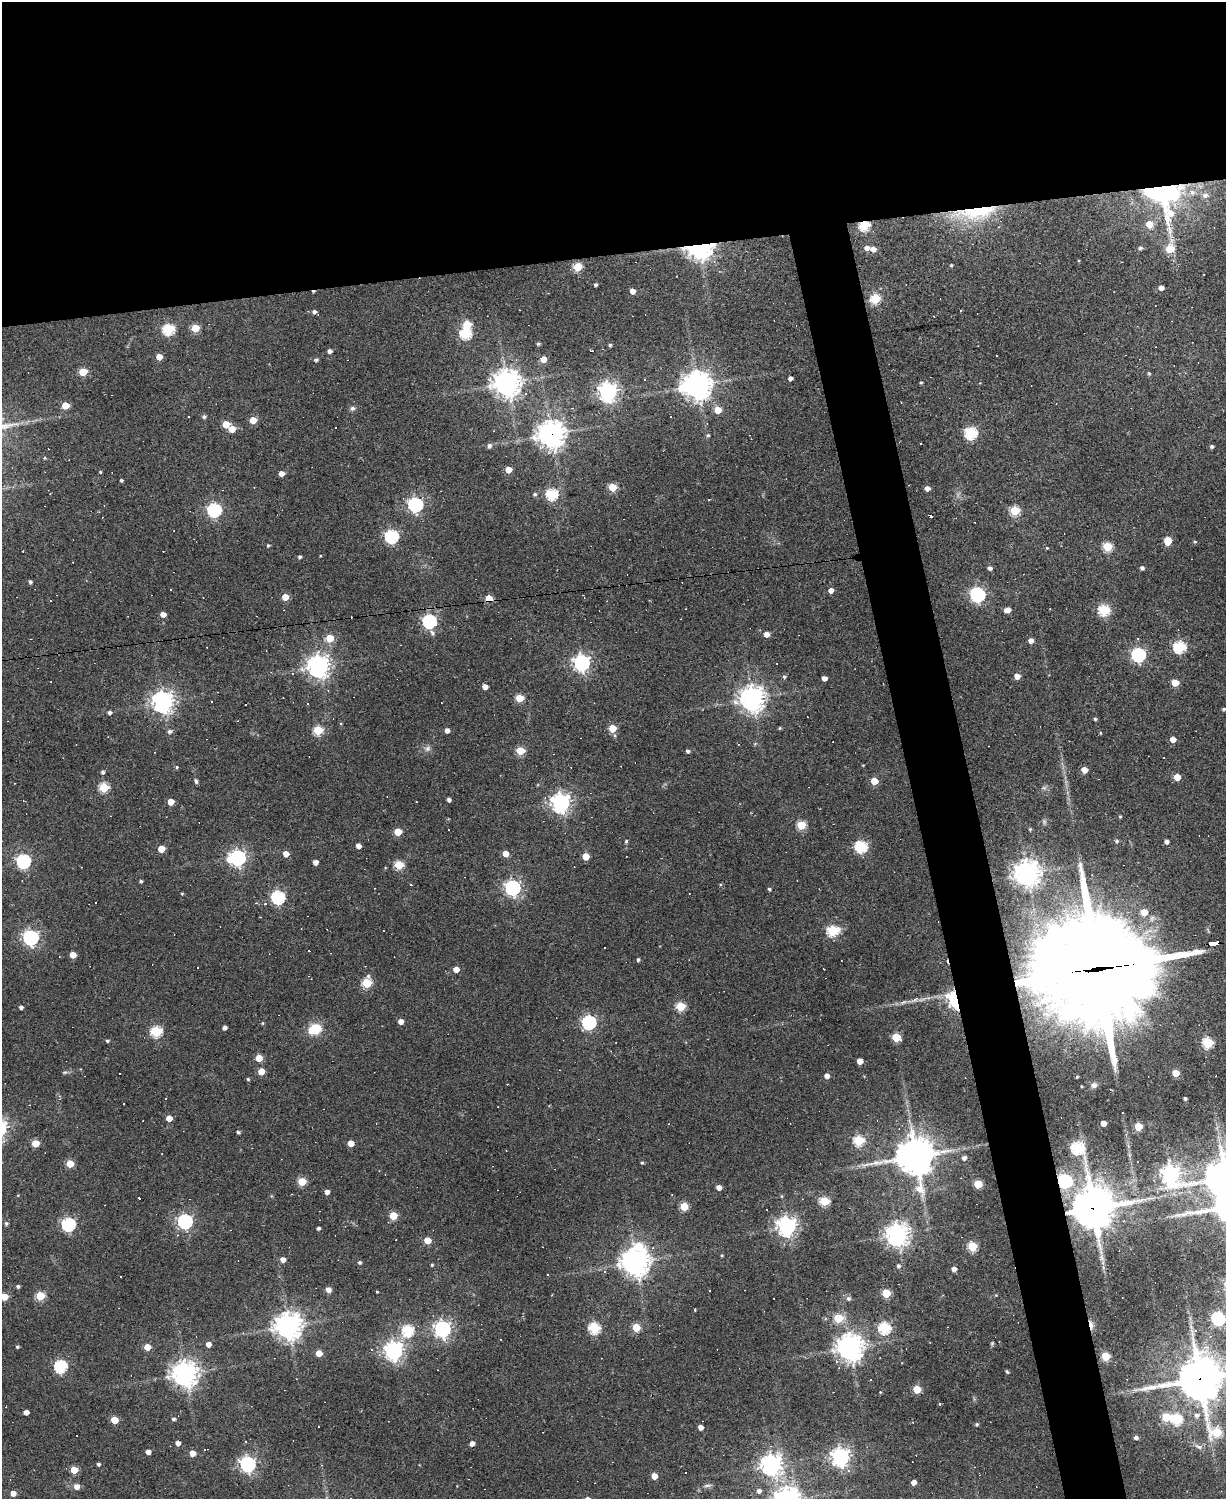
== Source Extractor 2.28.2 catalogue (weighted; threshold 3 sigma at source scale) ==
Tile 2 of 4 x 3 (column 2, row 1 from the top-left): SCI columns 1225-2448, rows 3128-4624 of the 4895 x 4870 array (HDU 1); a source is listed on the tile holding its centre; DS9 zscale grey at full resolution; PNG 1228 x 1501 px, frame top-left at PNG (2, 2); no overlay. Shown black and unused: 21% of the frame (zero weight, under 2 of 3 exposures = <1% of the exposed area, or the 3 px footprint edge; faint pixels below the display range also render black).
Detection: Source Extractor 2.28.2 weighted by HDU 2 'WHT'; one run over the whole footprint, this tile lists its part. Background 0.0632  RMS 0.0059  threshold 0.0265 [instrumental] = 3 sigma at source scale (4.5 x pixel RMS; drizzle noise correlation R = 1.50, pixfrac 1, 0.05/0.05 arcsec/px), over >= 5 px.
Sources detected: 360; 1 too faint to see at this stretch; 1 inside a brighter object's white glare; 68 cosmic-ray / hot-pixel residue — not listed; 2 inside a brighter listed object's ellipse — not listed separately; the other 288 listed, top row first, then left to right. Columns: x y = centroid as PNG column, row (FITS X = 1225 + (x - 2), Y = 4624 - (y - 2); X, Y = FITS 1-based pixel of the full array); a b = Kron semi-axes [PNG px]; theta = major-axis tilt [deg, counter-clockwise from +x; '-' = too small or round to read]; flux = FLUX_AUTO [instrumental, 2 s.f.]
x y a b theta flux
1162 192 31 25 -7 130
1205 195 7 7 - 3
977 212 56 15 7 40
1149 224 6 6 - 9
864 225 6 5 - 49
699 247 12 9 0 250
867 248 6 5 - 3.4
1140 248 5 5 - 1.6
873 249 5 5 - 4.3
1169 249 8 5 75 18
951 265 4 3 - 0.72
577 267 5 5 - 31
595 285 4 3 - 1.1
1161 288 4 4 - 3.7
632 291 4 4 - 4.7
875 299 5 5 - 38
314 312 5 5 - 2
467 325 5 5 - 25
195 328 5 5 - 19
168 329 6 5 - 62
466 334 6 5 - 53
538 344 4 3 - 1
610 345 4 4 - 0.91
591 350 4 3 - 1.3
330 351 4 4 - 2.1
159 357 5 4 - 7
543 359 5 4 - 8.8
316 360 5 4 - 1.4
83 372 5 5 - 20
1149 373 5 4 - 0.81
790 378 4 4 - 2.3
921 382 3 3 - 0.87
507 383 9 8 - 690
697 385 9 8 - 740
608 392 7 7 - 310
65 405 5 5 - 14
353 408 7 6 - 1.5
572 408 4 3 - 0.52
718 410 5 5 - 12
204 417 5 5 - 1.3
253 420 5 4 - 11
226 424 5 5 - 14
335 428 3 3 - 0.81
232 429 5 5 - 9.4
971 433 6 6 - 72
551 434 9 9 - 620
708 435 5 4 - 0.85
920 443 2 2 - 0.45
489 446 5 5 - 1.9
1212 446 4 4 - 1.3
44 458 4 4 - 0.64
508 470 5 4 - 10
100 471 5 3 - 0.59
281 473 4 4 - 4.5
121 480 3 3 - 0.91
612 487 5 5 - 22
927 488 4 4 - 3.3
535 494 5 4 - 1.3
552 494 6 5 - 62
709 499 3 3 - 7
415 504 6 6 - 140
214 510 6 6 - 120
1015 511 5 5 - 35
392 536 6 6 - 100
1168 541 6 5 - 18
1195 542 4 4 - 0.68
268 545 5 4 - 0.82
1107 547 5 5 - 34
1047 548 4 4 - 0.54
320 556 3 3 - 0.47
299 557 4 4 - 1.2
990 568 5 4 - 2
1142 568 4 4 - 1.6
30 582 4 4 - 1.3
831 590 4 4 - 3.8
977 594 6 6 - 140
583 596 6 2 -61 0.56
285 597 5 4 - 12
489 598 5 4 - 12
1050 609 2 2 - 0.37
1007 610 6 4 17 4.4
1104 610 5 5 - 61
163 614 4 4 - 5.7
429 621 6 6 - 120
432 633 8 5 -54 1.6
766 634 5 4 - 4
330 638 5 5 - 15
1137 639 4 3 - 0.76
1031 641 4 4 - 3.5
1179 647 6 5 - 66
1138 655 6 6 - 120
582 663 7 7 - 170
319 666 7 7 - 490
292 673 3 3 - 1.7
1017 676 5 4 - 5.2
784 677 5 5 - 1.2
824 678 4 4 - 3.4
1175 683 5 4 - 15
485 687 4 4 - 4.4
328 690 3 3 - 0.51
520 698 5 5 - 19
752 699 8 8 - 580
163 702 7 7 - 430
211 702 3 2 - 0.87
308 704 3 3 - 0.53
1224 709 4 3 - 0.98
109 712 4 4 - 1.6
1095 719 4 4 - 0.87
612 728 5 5 - 17
780 728 4 3 - 0.73
318 730 5 5 - 37
447 730 4 4 - 3.3
169 731 6 5 - 1.5
1173 739 4 4 - 6.3
428 749 9 7 46 2.1
520 751 5 5 - 26
688 751 4 4 - 1.4
177 767 4 4 - 0.72
1084 770 5 4 - 9.3
103 772 5 4 - 1.5
1177 777 5 5 - 11
196 781 7 4 -80 1.2
874 781 5 5 - 15
104 788 5 5 - 39
1044 788 9 4 8 1.3
449 800 4 3 - 1.9
171 802 4 4 - 8.8
561 803 7 7 - 320
1120 816 4 3 - 0.8
801 825 5 5 - 31
1030 829 5 4 - 0.76
398 832 5 5 - 16
1117 841 5 5 - 1.1
1167 841 4 4 - 2.3
626 842 5 4 - 0.87
358 846 4 4 - 3.5
861 847 6 5 - 73
161 849 5 5 - 11
286 854 5 4 - 5.9
505 854 5 4 - 6.8
586 856 5 5 - 12
238 858 8 6 11 190
23 861 6 6 - 130
315 862 4 4 - 3.5
399 865 5 5 - 33
1027 873 9 8 - 570
141 881 3 3 - 1
513 888 6 6 - 180
769 889 4 3 - 1.1
182 894 3 3 - 0.6
278 897 6 6 - 97
95 902 2 2 - 0.53
265 904 5 4 - 0.87
1144 912 5 5 - 11
832 931 6 5 - 50
31 938 6 6 - 170
1213 943 9 4 6 77
73 955 4 4 - 8.4
638 959 4 4 - 1.3
197 967 3 2 - 0.67
456 969 4 4 - 6.1
824 969 2 2 - 0.36
1098 969 51 34 6 14000
367 983 6 5 - 38
916 999 13 5 33 2.4
955 1000 7 5 -68 200
680 1006 5 5 - 33
21 1007 4 3 - 1.8
401 1022 4 4 - 4.6
589 1022 6 6 - 120
262 1023 5 3 - 0.55
224 1028 4 4 - 2
315 1029 16 12 25 12
156 1031 5 5 - 54
896 1037 6 5 - 24
107 1041 4 4 - 0.95
1208 1043 5 5 - 50
259 1058 5 5 - 12
860 1061 5 4 - 6.2
261 1071 5 5 - 9
65 1072 6 4 18 0.9
1176 1073 5 5 - 12
827 1076 4 4 - 3.6
1077 1077 3 3 - 0.58
248 1079 4 3 - 0.79
1094 1085 8 7 - 2.2
1185 1098 4 3 - 1.1
169 1118 4 4 - 6.5
1103 1123 4 4 - 5.5
1138 1126 5 5 - 21
238 1132 4 3 - 1.2
859 1140 5 5 - 47
36 1143 5 5 - 18
351 1143 5 4 - 7.5
1077 1148 8 6 -52 77
915 1156 12 12 - 1400
964 1158 5 4 - 2.1
642 1163 4 4 - 0.8
70 1164 5 5 - 18
1171 1174 12 8 -64 300
1225 1177 13 11 11 1500
302 1181 5 5 - 23
1065 1181 6 6 - 120
978 1184 5 5 - 23
719 1187 4 4 - 3.9
327 1192 4 4 - 2.9
139 1198 3 3 - 1.5
825 1201 5 5 - 37
684 1206 5 5 - 21
1093 1208 14 14 - 1800
393 1216 5 5 - 20
185 1221 6 6 - 140
6 1223 5 5 - 1.1
68 1224 6 6 - 99
787 1226 7 7 - 330
318 1228 4 3 - 1.5
897 1234 7 7 - 520
427 1240 5 4 - 12
638 1246 11 7 -19 18
972 1246 5 5 - 36
653 1248 5 4 - 0.83
722 1255 3 3 - 0.75
283 1260 4 4 - 3.9
360 1262 4 4 - 1.3
636 1262 9 8 - 700
432 1265 4 3 - 0.74
898 1266 5 5 - 1.5
954 1269 4 4 - 3.2
548 1275 2 2 - 0.45
18 1286 4 4 - 1.2
329 1290 7 6 - 2.4
709 1291 3 2 - 0.66
377 1292 3 2 - 0.63
886 1293 5 5 - 25
996 1295 4 4 - 0.43
40 1296 5 5 - 31
4 1297 5 4 - 14
848 1298 7 6 - 1.6
695 1310 4 2 - 0.43
838 1318 5 5 - 29
1218 1318 6 6 - 110
1091 1325 11 5 -77 3.9
288 1326 8 8 - 700
636 1327 5 5 - 20
594 1328 6 5 - 58
884 1328 6 6 - 67
442 1329 6 6 - 220
408 1330 6 6 - 59
1195 1330 5 5 - 1.7
208 1344 4 4 - 3.6
17 1347 4 3 - 0.84
147 1347 5 5 - 7.7
850 1347 9 8 - 630
394 1351 7 7 - 300
319 1353 5 4 - 8.2
1106 1356 5 5 - 26
60 1366 6 6 - 84
1007 1372 5 3 - 0.78
185 1374 9 8 - 530
1200 1379 16 14 2 2000
917 1389 5 5 - 18
880 1392 3 3 - 0.51
26 1412 4 4 - 3.8
1197 1415 7 7 - 2.5
1166 1417 5 5 - 22
173 1419 4 4 - 1.3
1177 1419 6 5 - 49
114 1420 5 4 - 15
977 1424 5 4 - 0.8
701 1427 5 5 - 3.8
1217 1432 10 7 -36 32
1136 1438 5 4 - 1.8
178 1443 4 4 - 3.6
472 1443 4 4 - 3.1
204 1450 3 3 - 0.7
148 1452 4 4 - 3.8
193 1453 4 4 - 6.1
840 1457 7 6 - 300
99 1464 4 3 - 1.1
248 1464 6 6 - 190
771 1465 7 7 - 380
74 1470 5 5 - 14
654 1476 4 4 - 7.7
914 1482 4 4 - 4.2
707 1485 10 4 1 1.4
77 1486 6 5 - 3.8
759 1491 5 4 - 2.2
13 1493 4 4 - 5.5
Overlapping masked pixels (flux is a lower limit): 13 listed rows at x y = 1162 192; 977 212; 864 225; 699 247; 551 434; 489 598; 1213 943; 1098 969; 955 1000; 1065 1181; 1093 1208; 1091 1325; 1200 1379
Isophote crosses this tile's border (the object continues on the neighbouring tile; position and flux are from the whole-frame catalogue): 4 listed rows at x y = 1225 1177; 4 1297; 1218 1318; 1200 1379